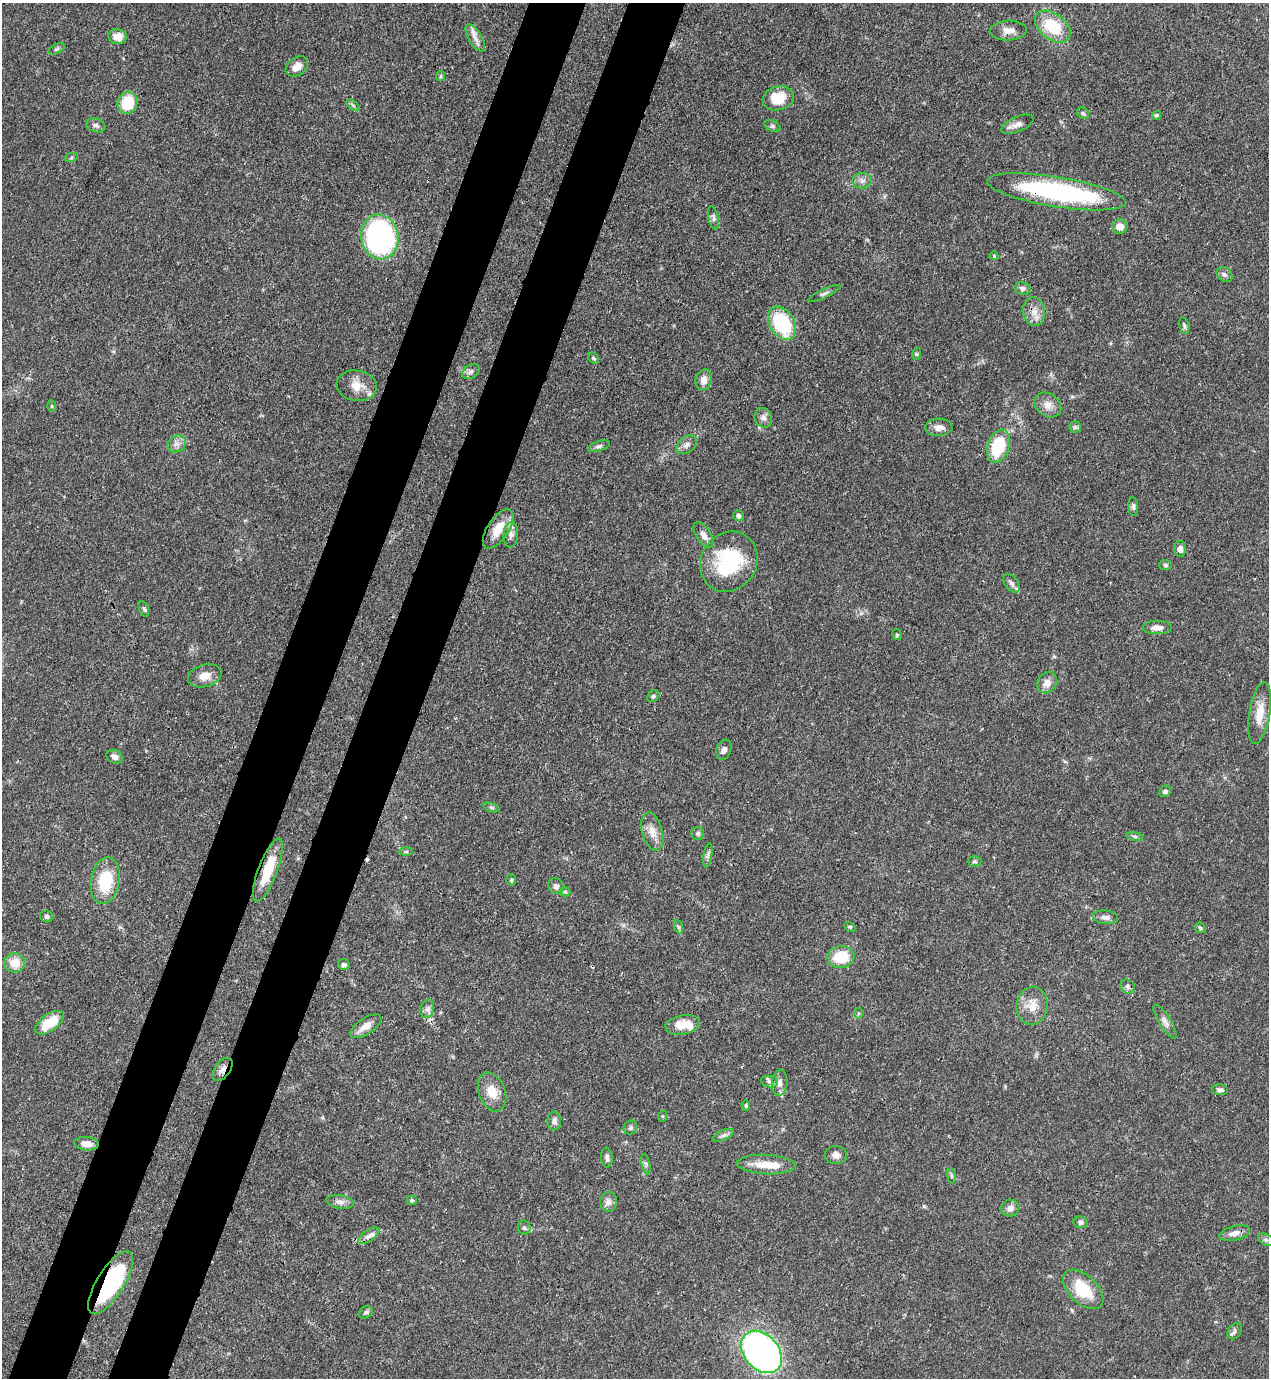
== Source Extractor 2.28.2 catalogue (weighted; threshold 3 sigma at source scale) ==
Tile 7 of 4 x 4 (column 3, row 2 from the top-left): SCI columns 2759-4025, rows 2791-4166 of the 5645 x 5583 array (HDU 1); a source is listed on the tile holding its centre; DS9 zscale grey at full resolution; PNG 1271 x 1380 px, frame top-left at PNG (2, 3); each listed source drawn as its Kron ellipse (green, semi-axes under 4 px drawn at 4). Shown black and unused: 9% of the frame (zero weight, under 3 of 4 exposures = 7% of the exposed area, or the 3 px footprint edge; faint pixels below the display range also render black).
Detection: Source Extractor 2.28.2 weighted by HDU 2 'WHT'; one run over the whole footprint, this tile lists its part. Background 0.0728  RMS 0.0036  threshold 0.0162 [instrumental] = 3 sigma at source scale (4.5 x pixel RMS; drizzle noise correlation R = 1.50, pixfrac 1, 0.05/0.05 arcsec/px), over >= 5 px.
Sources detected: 125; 1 inside a brighter object's white glare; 1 cosmic-ray / hot-pixel residue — neither listed nor drawn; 4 inside a brighter listed object's ellipse — not listed separately; the other 119 listed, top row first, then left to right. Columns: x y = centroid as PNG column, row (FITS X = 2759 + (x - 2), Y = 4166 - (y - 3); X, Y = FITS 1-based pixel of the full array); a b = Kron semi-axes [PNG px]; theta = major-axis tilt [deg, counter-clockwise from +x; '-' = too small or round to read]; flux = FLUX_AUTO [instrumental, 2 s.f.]
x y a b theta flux
1053 27 20 13 -37 15
1008 31 18 10 2 3.1
118 37 9 7 -6 4.2
475 38 15 6 -60 2.5
56 49 9 4 26 0.74
297 66 12 8 37 2.7
441 76 5 4 - 0.49
778 98 16 12 15 9.2
127 103 11 9 69 12
353 105 8 4 -38 0.69
1083 113 6 5 - 0.72
1157 115 4 4 - 0.64
1017 124 17 7 23 2.5
96 125 10 6 -19 1.2
773 126 8 5 -28 0.72
71 158 7 4 19 0.49
862 181 9 7 3 1.6
1057 192 70 15 -9 57
713 218 12 5 -78 1
1120 226 7 7 - 3.4
380 237 22 18 -80 67
994 256 4 4 - 0.37
1224 274 9 6 -42 1
1023 288 8 6 -10 1
824 294 18 3 25 1
1034 311 14 11 -84 3.5
782 323 18 12 -59 24
1184 325 8 4 -77 0.74
916 354 6 4 72 0.43
593 358 6 5 - 0.61
471 371 9 6 33 1.3
704 380 10 8 76 2.9
357 386 20 15 -10 5.2
1048 405 14 11 -36 3.1
52 406 6 4 -90 0.47
763 418 10 8 -64 1.7
939 427 13 9 3 2.6
1075 427 5 5 - 0.68
177 444 10 8 33 1.9
687 445 11 7 38 1.7
599 446 11 5 17 1.1
998 446 17 10 71 17
1133 506 9 5 -86 0.85
738 516 5 5 - 1
498 529 22 10 56 7.1
511 535 13 7 86 1.6
704 535 14 7 -57 2.2
1180 549 8 6 -87 1.6
729 562 31 27 58 28
1166 565 6 5 - 0.67
1011 583 11 6 -53 1.4
144 609 8 4 -73 0.68
1157 628 14 6 0 2.1
897 635 5 4 - 0.65
205 676 17 11 16 3.8
1047 682 11 9 60 3
653 696 7 5 45 0.67
1260 713 31 10 81 6.6
724 750 10 7 69 1.5
114 757 8 6 -29 1.5
1165 791 6 5 - 0.98
491 808 8 3 -19 0.66
652 832 20 10 -75 3.8
698 833 6 6 - 0.83
1135 836 8 4 -9 0.7
406 851 6 4 1 0.57
708 855 12 3 80 1.1
975 861 7 5 1 0.62
268 870 33 9 69 12
511 880 5 5 - 0.54
105 881 23 14 79 16
556 886 8 7 - 1.4
565 892 5 4 - 0.49
47 917 6 6 - 0.9
1105 917 13 7 -6 1.7
679 927 7 4 -70 0.65
850 927 6 4 -30 0.5
1200 928 6 4 -45 0.51
841 957 13 11 8 11
15 963 10 9 - 5.8
344 965 6 5 - 1
1128 987 8 6 -50 0.95
1032 1006 19 15 83 5.7
427 1009 9 6 75 1.4
859 1013 5 4 - 0.52
1165 1022 19 6 -58 1.9
49 1023 16 8 37 10
682 1025 17 9 11 5.9
366 1026 18 8 33 3.5
222 1069 13 7 53 2.1
770 1082 8 5 -9 1.1
780 1083 13 8 85 2.2
1220 1090 8 5 -5 1.1
492 1092 20 13 -69 5.8
746 1105 5 4 - 0.46
663 1116 6 3 71 0.33
554 1121 9 7 -88 1.3
630 1128 7 6 - 0.8
723 1135 11 5 23 1.1
86 1144 12 6 -5 3.2
836 1155 11 9 -4 2
607 1158 10 5 -85 1.2
646 1164 10 3 -79 0.65
766 1164 29 9 -3 6.9
951 1176 8 4 -81 0.63
412 1200 5 4 - 0.44
340 1202 14 6 -9 1.7
608 1202 10 8 -88 1.8
1010 1208 9 8 - 1.9
1081 1222 7 6 - 0.92
524 1228 7 6 - 0.91
1234 1233 16 7 13 2.5
369 1236 12 5 34 1.5
1266 1240 8 5 -30 0.83
110 1283 36 13 58 39
1083 1289 24 14 -43 14
366 1312 7 5 33 0.83
1235 1331 9 6 56 1
761 1352 24 17 -48 170
Overlapping masked pixels (flux is a lower limit): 4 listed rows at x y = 1057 192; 268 870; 222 1069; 110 1283